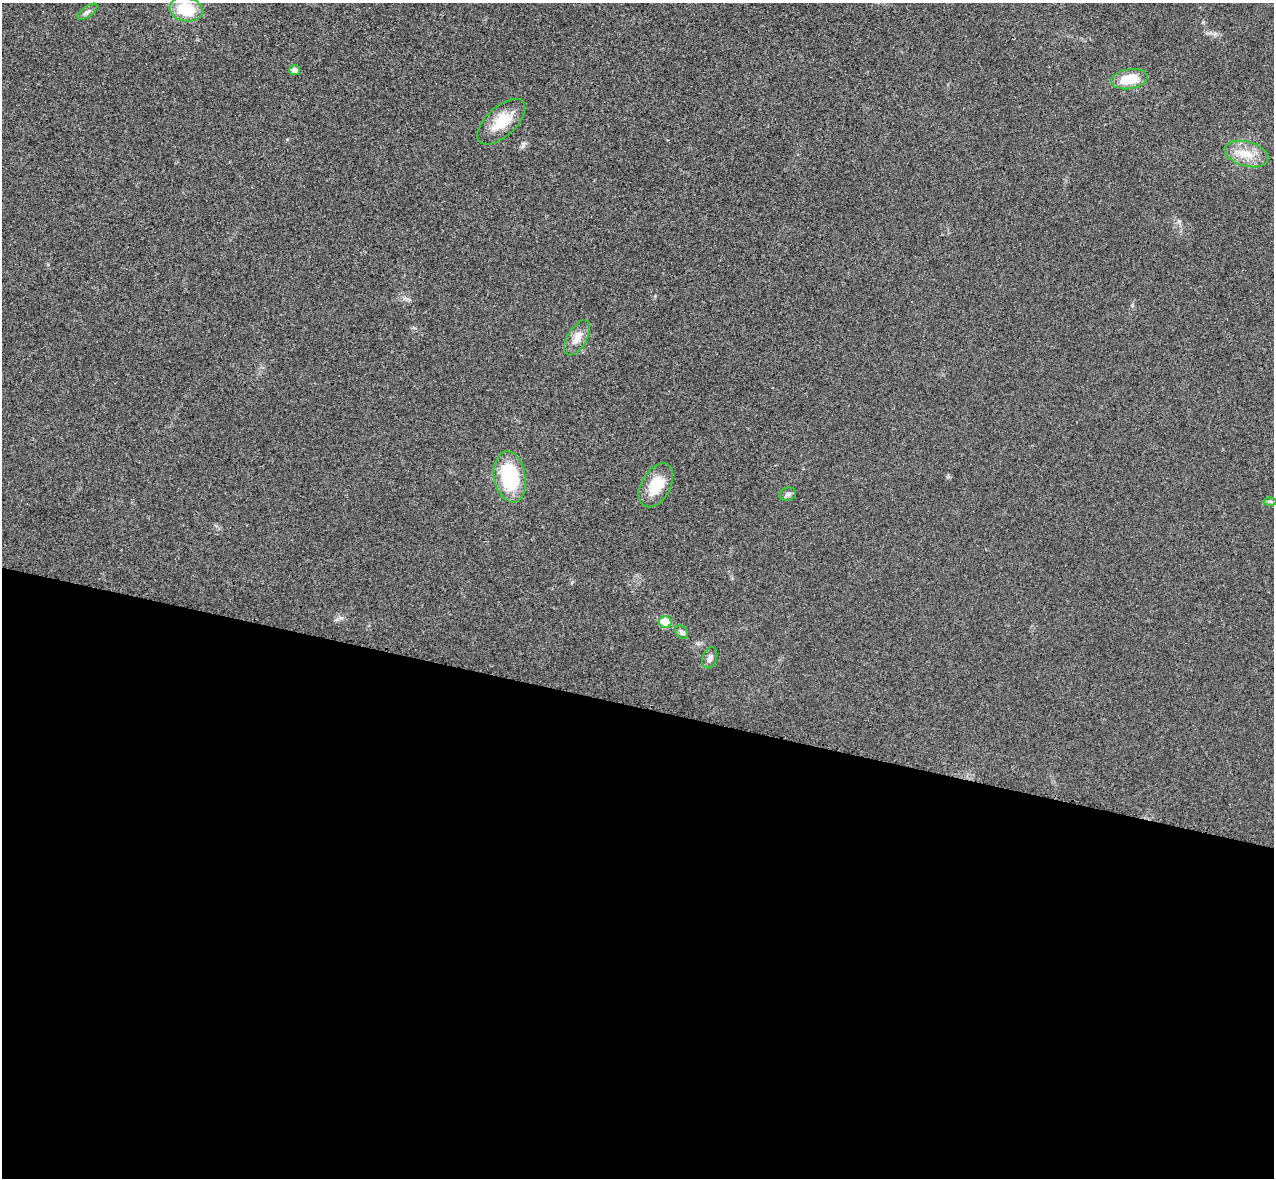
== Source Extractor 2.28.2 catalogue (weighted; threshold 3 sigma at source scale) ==
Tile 14 of 4 x 4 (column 2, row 4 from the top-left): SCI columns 1294-2565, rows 182-1357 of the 5134 x 5189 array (HDU 1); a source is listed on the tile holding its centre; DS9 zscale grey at full resolution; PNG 1276 x 1180 px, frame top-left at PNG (2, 3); each listed source drawn as its Kron ellipse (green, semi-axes under 4 px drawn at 4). Shown black and unused: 40% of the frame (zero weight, under 3 of 4 exposures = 6% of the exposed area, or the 3 px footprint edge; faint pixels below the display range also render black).
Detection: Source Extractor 2.28.2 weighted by HDU 2 'WHT'; one run over the whole footprint, this tile lists its part. Background 0.0207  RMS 0.0044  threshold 0.0197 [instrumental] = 3 sigma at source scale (4.5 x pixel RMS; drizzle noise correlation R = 1.50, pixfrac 1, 0.05/0.05 arcsec/px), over >= 5 px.
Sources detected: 14; all 14 listed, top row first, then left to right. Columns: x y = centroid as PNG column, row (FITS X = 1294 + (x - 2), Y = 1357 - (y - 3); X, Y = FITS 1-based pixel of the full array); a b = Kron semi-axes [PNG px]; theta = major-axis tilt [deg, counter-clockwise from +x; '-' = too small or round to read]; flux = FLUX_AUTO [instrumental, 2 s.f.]
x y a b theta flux
186 9 17 12 -10 16
87 12 11 5 37 1.4
294 70 5 5 - 1.9
1129 79 18 10 9 11
501 122 30 14 42 11
1246 154 22 12 -15 8.1
577 338 19 9 60 4.8
510 477 26 15 -80 29
656 485 24 14 61 11
788 494 8 6 14 1.2
1270 501 6 4 0 0.65
665 622 6 6 - 10
682 632 7 5 -50 1.4
710 658 11 7 72 1.9
Isophote crosses this tile's border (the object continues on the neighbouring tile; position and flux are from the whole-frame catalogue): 1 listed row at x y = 186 9